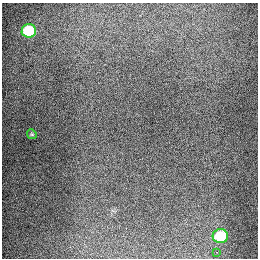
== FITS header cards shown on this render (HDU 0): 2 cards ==
NAXIS1  =                  256
NAXIS2  =                  256

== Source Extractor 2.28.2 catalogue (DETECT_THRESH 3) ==
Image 256 x 256 px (HDU 0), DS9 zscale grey, 1 PNG px = 1 image px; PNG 260 x 260 px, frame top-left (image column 1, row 256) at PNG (2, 3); each listed source drawn as its Kron ellipse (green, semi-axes under 4 px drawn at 4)
Background 1290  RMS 26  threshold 79.2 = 3 sigma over >= 5 px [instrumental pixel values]
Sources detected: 4; all 4 listed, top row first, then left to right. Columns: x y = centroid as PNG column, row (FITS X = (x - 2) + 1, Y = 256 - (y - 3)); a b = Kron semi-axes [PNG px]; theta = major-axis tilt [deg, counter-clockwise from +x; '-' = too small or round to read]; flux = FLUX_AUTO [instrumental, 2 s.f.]
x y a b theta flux
29 31 7 7 - 91000
32 134 5 4 - 2100
220 236 7 7 - 71000
216 252 3 2 - 5000